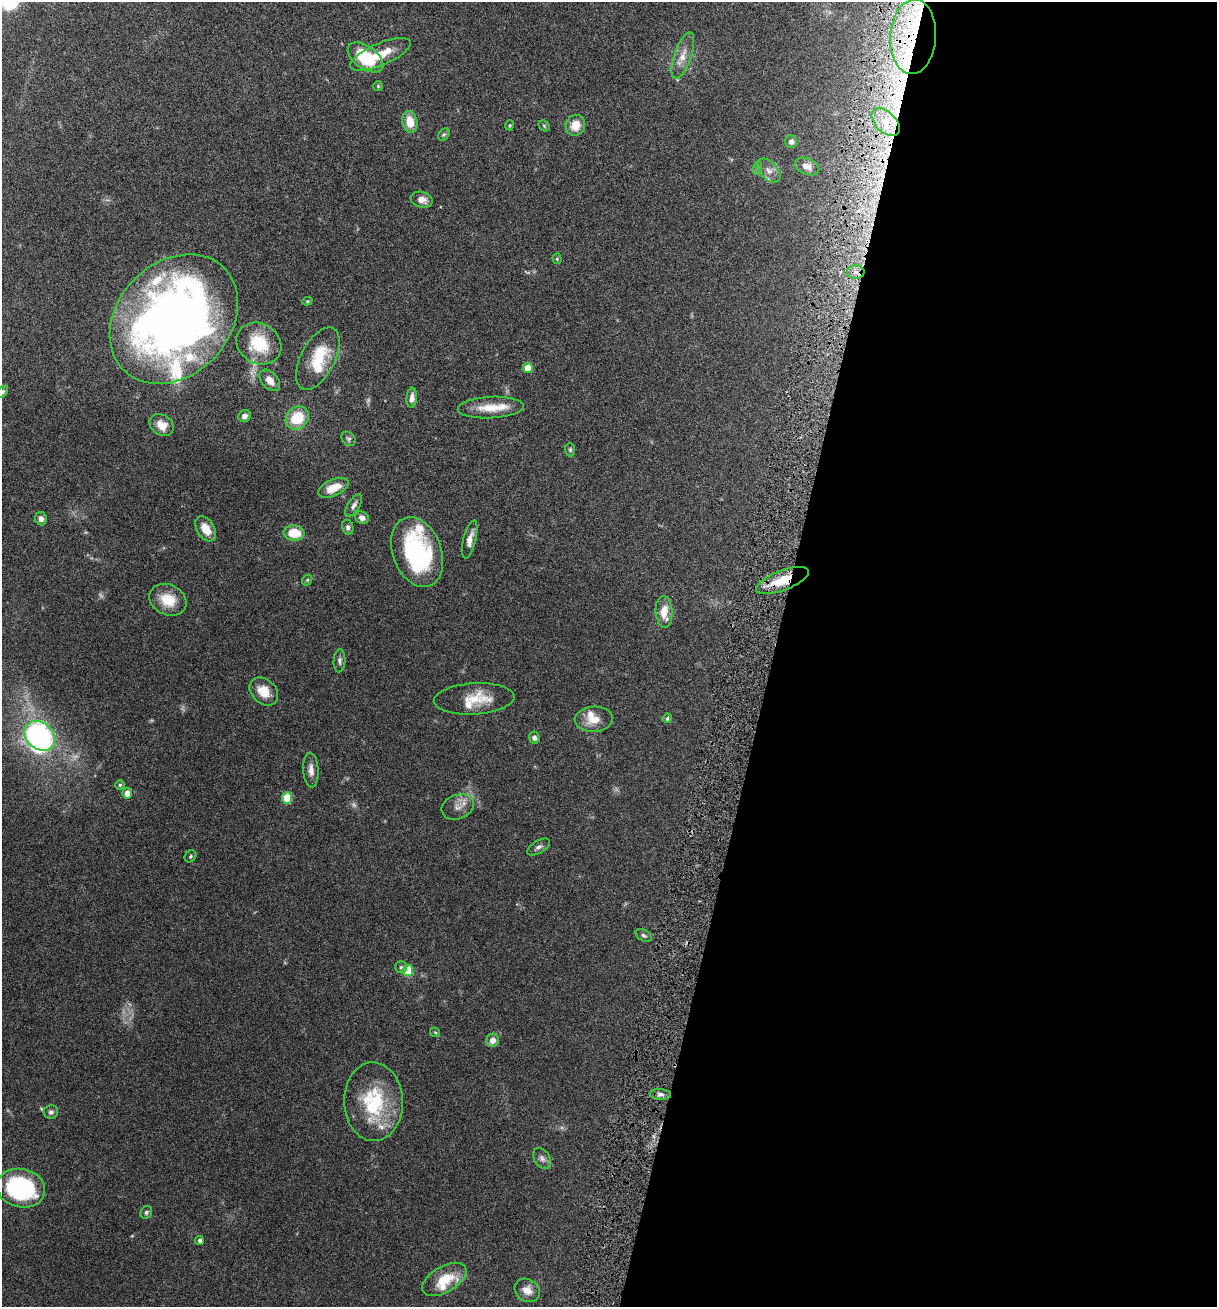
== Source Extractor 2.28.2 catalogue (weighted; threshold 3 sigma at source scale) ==
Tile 12 of 4 x 4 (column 4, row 3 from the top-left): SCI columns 3831-5045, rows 1315-2619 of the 5307 x 5252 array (HDU 1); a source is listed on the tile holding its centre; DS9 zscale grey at full resolution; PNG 1219 x 1309 px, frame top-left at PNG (2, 2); each listed source drawn as its Kron ellipse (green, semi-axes under 4 px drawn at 4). Shown black and unused: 37% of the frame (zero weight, under 5 of 9 exposures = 3% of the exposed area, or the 3 px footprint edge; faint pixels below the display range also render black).
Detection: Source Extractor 2.28.2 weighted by HDU 2 'WHT'; one run over the whole footprint, this tile lists its part. Background 0.0462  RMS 0.0032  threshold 0.013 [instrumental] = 3 sigma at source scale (4.09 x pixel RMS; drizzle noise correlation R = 1.36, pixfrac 0.8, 0.05/0.05 arcsec/px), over >= 5 px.
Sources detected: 94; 6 too faint to see at this stretch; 2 inside a brighter object's white glare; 1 cosmic-ray / hot-pixel residue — neither listed nor drawn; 12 inside a brighter listed object's ellipse — not listed separately; the other 73 listed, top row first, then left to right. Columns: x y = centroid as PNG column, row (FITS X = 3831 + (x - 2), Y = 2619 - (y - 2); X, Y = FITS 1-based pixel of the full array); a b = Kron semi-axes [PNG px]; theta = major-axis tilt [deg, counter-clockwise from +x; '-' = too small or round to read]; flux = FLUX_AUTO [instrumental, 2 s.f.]
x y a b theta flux
913 37 37 23 86 31
380 54 32 11 23 7.7
683 56 24 8 71 3.4
366 57 20 11 -36 16
378 86 5 5 - 0.38
410 122 11 7 -78 5
886 122 17 10 -44 4.8
510 125 5 3 - 0.3
575 125 10 9 - 4.4
544 126 6 5 - 0.41
444 135 7 5 47 0.51
791 142 6 6 - 0.98
807 166 13 8 -24 2.2
758 168 7 4 72 0.54
769 171 14 8 -46 1.9
422 200 11 7 -17 2
557 259 5 4 - 0.4
856 272 8 7 - 1.9
307 301 5 4 - 0.36
174 319 72 56 46 240
259 344 23 20 -32 12
318 359 34 17 63 12
528 368 5 5 - 4.6
270 380 12 8 -47 2.5
2 392 7 4 45 0.71
412 398 10 5 85 1.5
491 408 33 10 3 6.5
245 416 6 5 - 1.1
297 418 12 10 47 9.4
162 425 13 10 -35 3.7
348 439 8 6 -47 0.64
570 450 7 5 -89 0.49
333 488 16 8 23 5.2
354 506 13 5 58 1.1
362 518 7 6 - 1.3
41 519 7 6 - 1.3
348 527 7 5 -77 0.84
206 529 14 8 -58 4
294 533 10 7 -2 7
470 539 19 6 76 2.4
417 552 36 24 -70 33
307 580 6 4 48 0.4
782 581 28 10 21 9
168 600 19 15 -25 6.6
664 612 16 8 -87 4.9
339 661 12 6 86 0.93
264 691 16 12 -44 5.4
474 699 40 15 3 8.2
667 718 5 4 - 0.61
594 719 19 12 4 4.6
40 736 17 13 -40 61
534 738 6 5 - 0.96
311 770 17 7 -86 2
120 785 5 4 - 0.5
127 793 5 5 - 2.7
287 798 5 5 - 9.9
458 807 17 12 21 2.8
539 847 13 6 31 1.1
190 856 6 5 - 0.49
644 935 9 5 -29 0.66
401 967 6 6 - 0.58
408 971 5 5 - 10
435 1032 5 4 - 0.35
493 1040 6 6 - 1.9
660 1094 11 5 -3 1
373 1102 39 29 -88 21
51 1112 7 6 - 0.84
542 1158 11 7 -56 1.3
21 1188 24 19 -13 37
146 1212 6 5 - 0.59
200 1240 4 4 - 0.92
444 1279 24 13 30 8.3
527 1290 13 11 -32 2.7
Overlapping masked pixels (flux is a lower limit): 4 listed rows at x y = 913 37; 886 122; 856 272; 782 581
Isophote crosses this tile's border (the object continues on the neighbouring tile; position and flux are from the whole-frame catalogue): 1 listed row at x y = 2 392